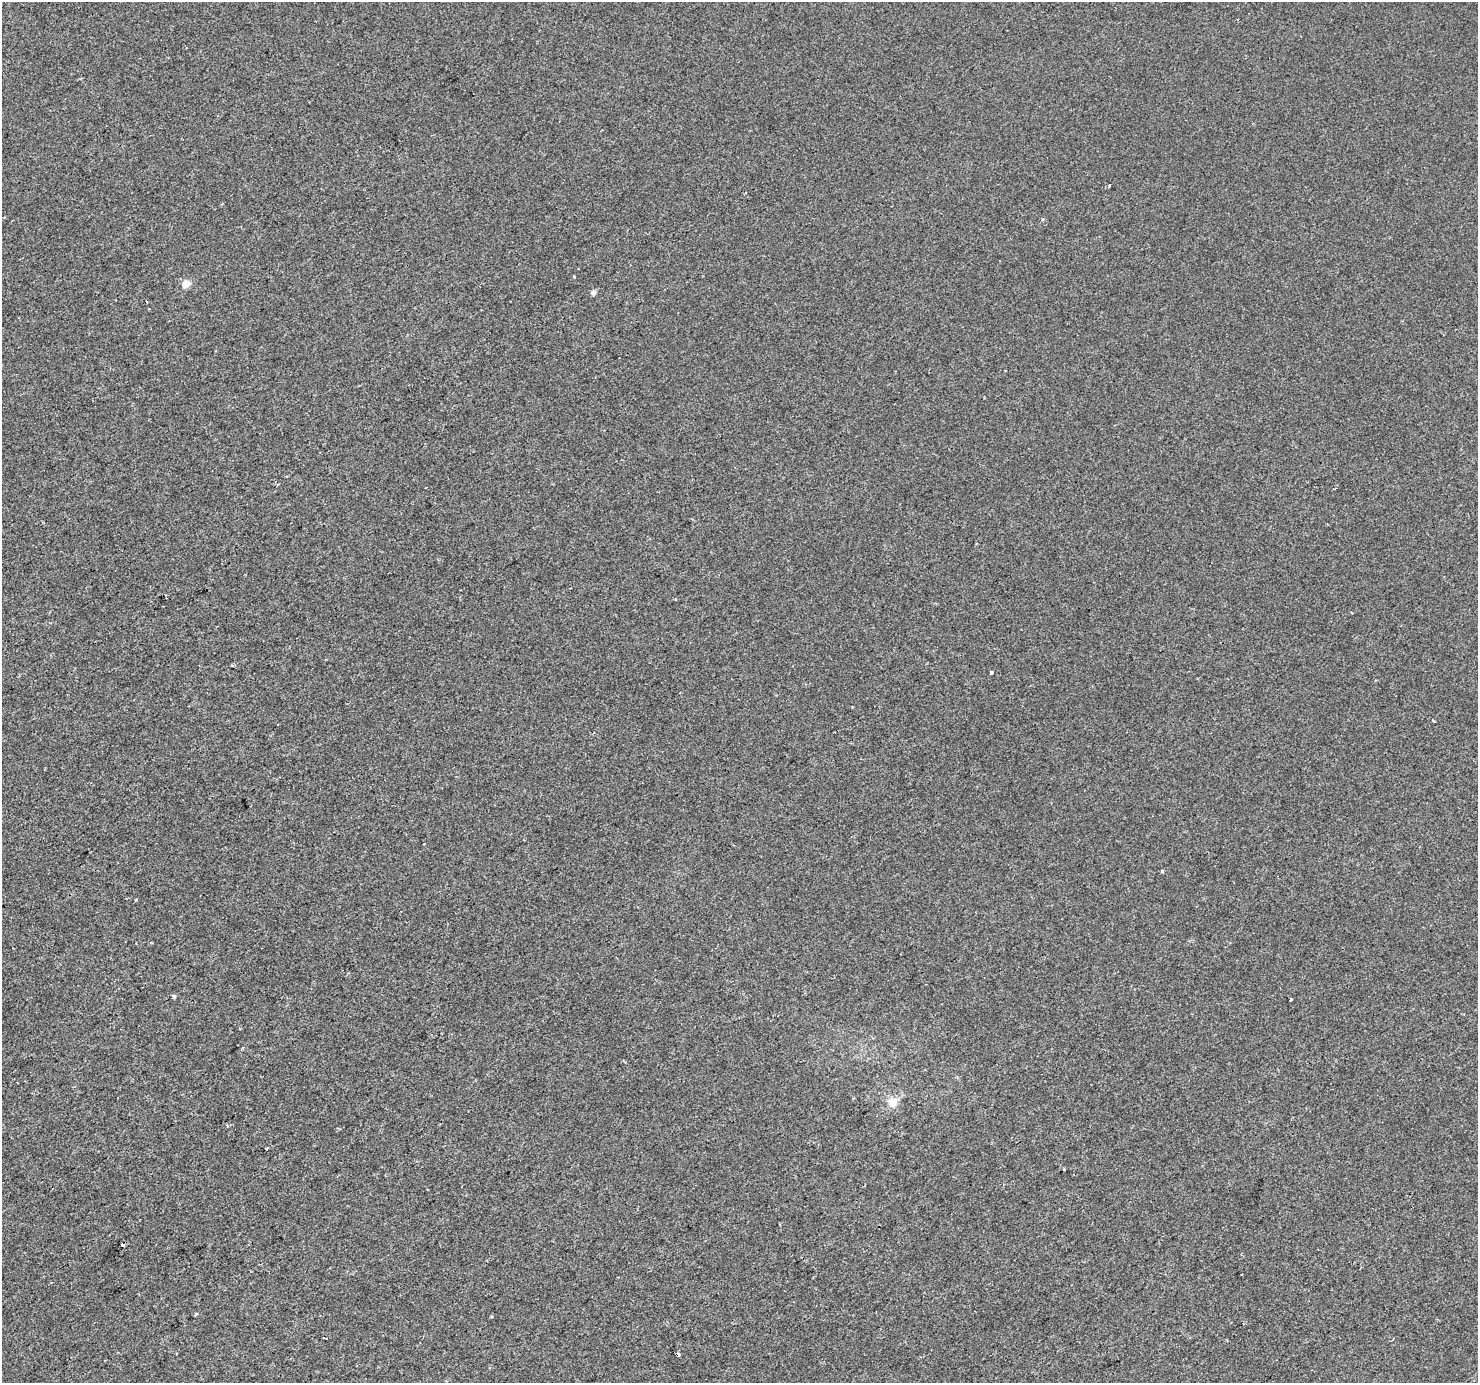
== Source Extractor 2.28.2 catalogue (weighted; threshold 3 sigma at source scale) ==
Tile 7 of 4 x 4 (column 3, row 2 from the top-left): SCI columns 2957-4432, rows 2944-4324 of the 5908 x 5824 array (HDU 1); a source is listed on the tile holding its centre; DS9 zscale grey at full resolution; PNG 1480 x 1385 px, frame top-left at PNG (2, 2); no overlay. Shown black and unused: <1% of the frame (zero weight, under 2 of 3 exposures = <1% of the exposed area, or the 3 px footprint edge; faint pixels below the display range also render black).
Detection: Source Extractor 2.28.2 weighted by HDU 2 'WHT'; one run over the whole footprint, this tile lists its part. Background -1.21e-04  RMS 0.0042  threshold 0.0188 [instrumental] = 3 sigma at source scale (4.5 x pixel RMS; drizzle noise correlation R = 1.50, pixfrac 1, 0.0396/0.0396 arcsec/px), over >= 5 px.
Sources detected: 22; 4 cosmic-ray / hot-pixel residue — not listed; the other 18 listed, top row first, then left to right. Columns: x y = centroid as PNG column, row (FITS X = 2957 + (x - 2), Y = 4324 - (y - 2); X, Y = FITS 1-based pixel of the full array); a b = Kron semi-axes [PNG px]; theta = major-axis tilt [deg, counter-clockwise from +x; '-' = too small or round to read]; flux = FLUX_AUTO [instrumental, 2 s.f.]
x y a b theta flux
1109 185 3 3 - 0.82
746 193 3 2 - 0.57
186 284 5 4 - 8.2
594 292 5 4 - 2
146 301 3 3 - 1
991 673 4 3 - 2
1433 721 3 2 - 0.54
1162 871 4 4 - 0.51
136 900 4 3 - 0.32
174 996 4 3 - 1.4
1291 1000 3 3 - 0.92
893 1103 14 13 - 4.4
266 1148 3 3 - 1.3
123 1245 3 3 - 9
491 1317 3 2 - 0.72
323 1337 3 2 - 0.66
1227 1341 3 2 - 0.39
677 1355 4 3 - 3.7
Overlapping masked pixels (flux is a lower limit): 2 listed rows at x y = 123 1245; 677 1355